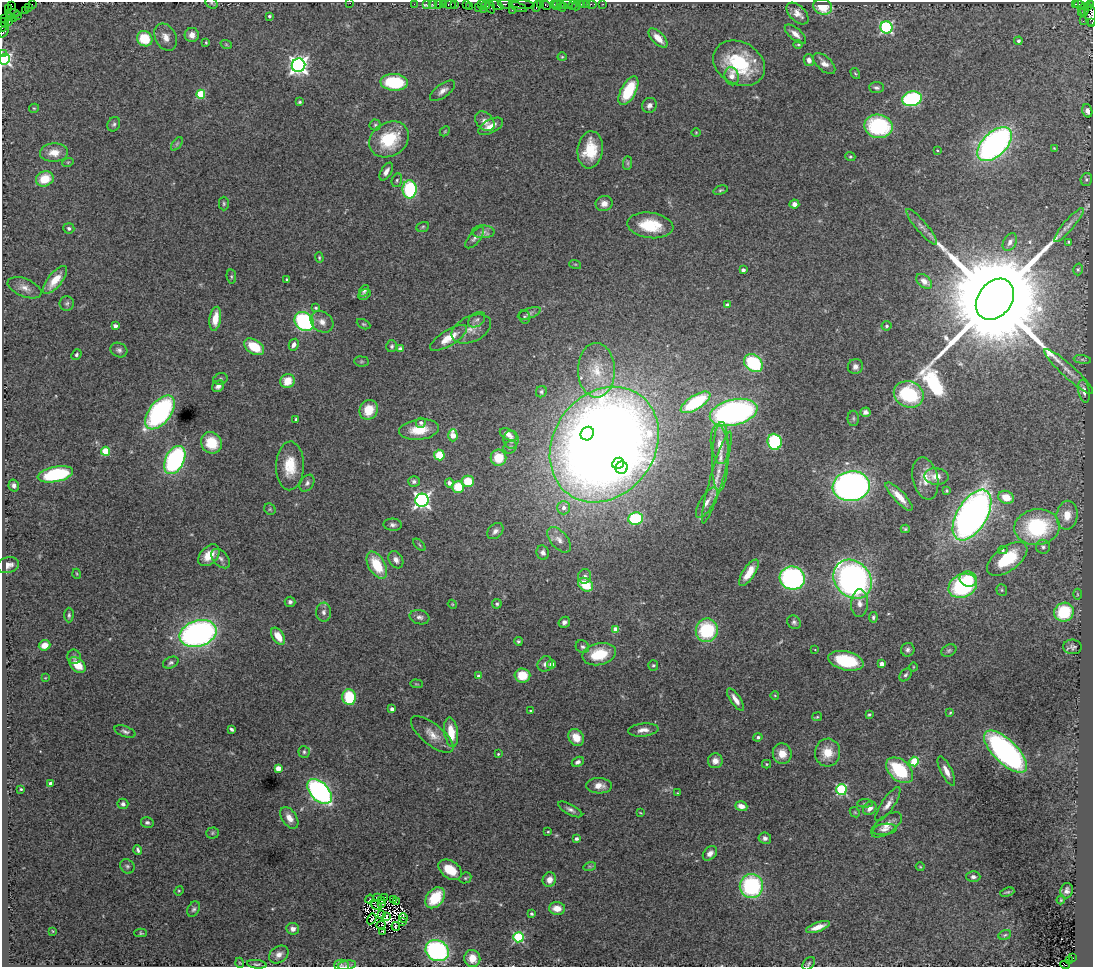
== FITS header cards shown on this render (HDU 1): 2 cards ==
NAXIS1  =                 1091
NAXIS2  =                  965

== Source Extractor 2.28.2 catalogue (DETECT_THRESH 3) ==
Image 1091 x 965 px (HDU 1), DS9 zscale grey, 1 PNG px = 1 image px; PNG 1095 x 969 px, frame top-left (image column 1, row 965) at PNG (2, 2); each listed source drawn as its Kron ellipse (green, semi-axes under 4 px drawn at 4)
Background 4.5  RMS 0.089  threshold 0.266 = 3 sigma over >= 5 px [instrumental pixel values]
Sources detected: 383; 5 with non-positive FLUX_AUTO (blend fragments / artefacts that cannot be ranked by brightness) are neither listed nor drawn; the other 378 listed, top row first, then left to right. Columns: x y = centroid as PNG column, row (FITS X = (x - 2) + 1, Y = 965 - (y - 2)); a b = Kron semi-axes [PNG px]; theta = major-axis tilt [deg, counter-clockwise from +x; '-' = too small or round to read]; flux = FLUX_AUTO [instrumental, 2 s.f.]
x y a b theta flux
211 3 6 5 - 7.8
350 3 2 2 - 8
32 4 2 2 - 78
414 4 2 2 - 52
426 4 3 3 - 130
432 4 3 3 - 73
439 4 4 3 - 460
443 4 3 2 - 200
450 4 6 3 0 270
455 4 3 3 - 230
466 4 3 2 - 130
505 4 7 3 -8 640
522 4 13 3 -5 390
540 4 3 2 - 150
554 4 3 3 - 210
561 4 3 2 - 110
566 4 6 3 10 260
581 4 3 3 - 190
586 4 2 2 - 44
592 4 5 2 - 99
603 4 2 2 - 29
1075 4 3 2 - 420
481 5 4 2 - 150
486 5 4 4 - 520
497 5 7 4 -28 560
546 5 5 3 - 340
557 5 5 3 - 260
573 5 5 3 - 62
1079 5 5 3 - 52
1091 5 3 3 - 140
12 6 3 2 - 66
469 6 3 2 - 91
537 6 6 3 76 350
576 6 5 2 - 63
28 7 2 2 - 26
491 7 6 3 -71 310
518 7 9 3 -20 530
562 7 4 2 - 140
823 7 9 7 -17 130
1087 7 4 3 - 230
478 8 2 2 - 77
8 9 2 2 - 24
483 9 2 2 - 140
25 10 2 2 - 77
512 10 4 2 - 90
1084 10 6 2 -75 130
1081 12 3 2 - 68
13 13 7 3 -5 240
798 14 13 7 -44 45
1090 15 10 5 -84 1400
17 16 3 2 - 130
269 16 3 3 - 11
9 17 4 3 - 200
5 19 3 2 - 84
14 19 3 2 - 250
1083 21 2 2 - 65
8 22 4 2 - 180
4 23 5 2 - 120
1092 23 3 2 - 110
2 27 4 2 - 110
886 27 6 6 - 920
4 32 6 3 52 420
795 34 13 6 -41 39
192 35 7 7 - 38
166 37 14 10 -61 56
658 38 12 6 -45 68
145 39 8 7 - 210
1018 41 4 4 - 14
206 42 3 2 - 6.1
226 44 6 3 -19 6.3
798 44 5 3 - 7
2 53 3 2 - 82
562 57 4 4 - 6.4
5 59 5 5 - 1200
809 60 6 5 - 26
739 63 27 21 -29 400
824 63 13 7 -42 41
298 65 7 6 - 3000
855 73 6 3 -57 6.8
732 76 9 7 -77 40
394 82 14 8 -4 360
876 88 7 5 -3 15
443 91 15 6 36 34
628 91 16 7 62 270
201 94 4 4 - 250
912 99 10 7 11 730
300 102 4 3 - 8.4
649 105 8 7 - 24
34 108 5 4 - 7
1087 111 7 5 -74 31
485 121 11 8 -46 40
114 124 7 6 - 14
375 125 5 5 - 11
491 126 14 6 29 61
878 126 14 11 -10 570
445 131 6 4 46 7
696 132 5 3 - 4.7
389 139 21 16 31 290
177 144 8 4 53 11
995 144 21 12 44 2300
1054 148 4 3 - 4.5
590 150 18 12 82 170
937 150 3 2 - 4.8
54 153 14 9 4 71
850 157 5 4 - 8
68 162 6 3 18 6.3
628 163 7 4 89 11
386 172 10 5 59 32
45 179 9 7 23 140
1086 179 6 5 - 10
397 180 7 5 76 11
410 189 9 7 89 450
721 190 7 4 16 9.6
224 203 7 5 -89 11
604 204 8 7 - 41
794 204 5 4 - 27
650 225 23 12 -7 210
1069 225 22 5 49 43
423 227 6 5 - 9.7
922 227 23 5 -50 34
69 228 5 5 - 14
483 232 11 6 -1 26
475 238 13 5 50 27
1010 242 9 6 60 26
1069 242 4 3 - 6.6
319 258 5 4 - 7.5
575 264 6 4 -17 6.7
1078 269 6 4 75 9.2
743 270 4 3 - 21
231 276 7 4 -84 9.4
55 280 17 7 51 110
287 280 3 3 - 12
924 281 9 6 -40 39
25 288 18 9 -22 51
364 291 6 4 58 15
364 295 7 4 37 10
995 299 22 17 53 220000
67 303 7 7 - 14
727 305 4 4 - 31
316 308 4 3 - 10
529 313 12 5 19 20
525 317 7 5 -73 11
215 319 12 5 81 99
477 320 9 6 38 19
304 321 10 8 -42 850
322 322 12 10 -36 50
363 324 7 4 -25 10
115 326 4 4 - 29
887 326 5 5 - 13
471 329 21 12 25 72
449 338 21 7 32 120
294 345 6 4 61 25
392 346 6 5 - 12
254 347 11 7 -33 190
400 349 4 4 - 30
119 350 9 7 -26 20
76 355 6 4 50 13
1082 360 9 4 -9 13
361 361 7 5 -5 9.9
753 363 10 8 -40 460
855 367 8 7 - 26
596 370 27 18 -89 180
1069 371 32 6 -42 64
220 379 7 5 16 12
288 381 7 7 - 120
218 386 6 5 - 26
1084 391 12 5 -80 32
541 392 6 5 - 11
909 394 15 13 -22 500
695 402 17 7 32 480
369 410 10 9 - 130
160 412 20 11 52 1200
734 412 24 13 13 1900
865 412 5 4 - 20
853 418 8 5 90 13
296 419 3 3 - 10
421 423 5 5 - 15
419 430 20 10 7 130
508 434 9 5 -28 30
587 434 7 6 - 470
453 435 6 4 -89 120
511 440 9 7 -90 27
774 442 8 7 - 520
211 443 11 10 - 170
604 445 61 50 54 14000
720 445 19 8 -83 76
510 447 7 6 - 13
106 451 4 4 - 210
439 455 5 5 - 160
720 457 35 8 88 110
498 458 8 8 - 150
175 460 15 9 63 1100
618 463 6 5 - 520
290 466 24 14 88 160
622 468 6 6 - 440
55 474 18 7 11 500
936 476 12 8 -5 66
717 478 48 6 74 99
925 478 21 12 -78 99
414 481 6 5 - 14
468 481 6 6 - 150
307 483 9 6 55 20
449 483 4 4 - 36
14 485 6 5 - 25
851 486 18 15 8 2700
458 487 6 6 - 150
947 491 4 3 - 7.2
899 496 18 6 -46 84
1006 497 8 6 -22 100
422 500 6 6 - 2100
707 502 17 6 58 48
564 508 7 6 - 36
270 509 6 5 - 9.2
972 515 28 15 59 3700
1067 515 14 10 82 91
635 518 7 6 - 430
393 525 9 6 -5 20
1037 527 23 18 6 610
905 529 4 3 - 8.5
495 531 9 6 45 28
559 540 15 8 -49 40
419 545 7 3 -46 8.2
1043 547 7 7 - 16
1003 550 4 4 - 9.4
543 553 7 6 - 20
209 555 12 8 46 94
221 559 11 7 -47 26
1007 559 23 12 36 320
396 560 9 7 -59 32
8 565 11 8 13 39
377 565 15 8 -60 220
749 573 15 6 56 100
77 574 5 3 - 5.5
585 576 7 6 - 19
792 578 12 11 - 1200
853 579 21 17 -49 2100
968 579 9 7 -19 110
585 585 8 6 -35 160
963 586 15 11 27 640
1002 590 6 5 - 9.7
1077 594 5 3 - 6.2
290 602 5 5 - 16
860 603 14 8 87 43
452 604 4 3 - 5.3
497 604 5 5 - 9.4
324 612 9 7 -89 25
1064 612 10 9 - 320
69 615 7 4 89 12
419 617 10 7 -15 24
873 617 5 4 - 12
564 622 6 5 - 23
794 622 7 6 - 16
616 630 4 4 - 95
707 630 12 11 - 390
198 633 19 13 17 2100
278 636 9 5 -57 84
518 641 4 4 - 9.1
45 645 6 5 - 60
582 647 7 6 - 17
1072 647 9 7 -5 19
815 650 3 2 - 3.5
908 650 7 6 - 19
949 650 8 5 26 12
599 654 17 10 12 220
74 657 7 6 - 15
846 661 18 9 -12 310
171 663 8 5 24 14
545 664 8 7 - 25
551 664 4 4 - 35
882 664 4 4 - 63
78 665 9 6 -44 99
653 665 5 5 - 9.7
913 667 4 3 - 4.4
905 675 7 5 49 14
478 676 4 3 - 12
522 676 8 7 - 140
45 678 4 3 - 4.6
416 684 6 2 -5 5
775 696 4 3 - 4.7
349 697 8 6 -81 240
735 699 13 5 -56 44
392 709 4 4 - 27
530 711 3 2 - 4.9
950 713 4 3 - 6.5
869 715 4 3 - 8.1
817 717 5 4 - 6.8
231 729 4 3 - 15
643 730 15 6 6 45
125 732 11 5 -20 18
451 732 15 7 -82 130
432 734 26 10 -39 77
576 737 9 7 -52 93
758 737 4 4 - 14
304 752 6 5 - 12
1006 752 27 12 -44 1600
828 753 14 12 84 110
498 754 4 4 - 6.6
782 754 10 9 - 80
715 761 7 7 - 43
578 762 6 4 29 21
914 762 5 4 - 280
766 764 4 4 - 7.4
278 768 4 4 - 82
900 770 15 10 -41 360
946 771 16 5 -64 48
51 784 4 3 - 41
599 786 13 7 -3 54
21 789 3 3 - 6.9
841 790 5 5 - 660
320 791 15 9 -47 1600
677 793 3 3 - 3.7
865 803 8 3 0 8.7
123 804 5 5 - 18
888 804 20 6 56 47
741 806 6 4 -20 51
870 808 7 6 - 36
570 809 13 5 -28 24
855 812 6 4 -44 7.4
640 813 4 2 - 5.1
289 818 12 7 -56 52
147 823 6 5 - 13
886 825 18 8 36 60
885 829 12 5 7 24
548 832 3 2 - 5.6
212 833 6 5 - 11
765 838 6 5 - 24
576 839 3 3 - 19
138 850 5 3 - 12
710 853 8 6 46 34
127 866 8 6 -45 15
590 866 6 4 17 9.4
920 867 4 4 - 5.7
450 870 13 8 -34 140
973 877 7 5 0 22
465 878 6 5 - 9.4
549 880 7 6 - 42
751 886 12 11 - 660
179 891 5 4 - 6.5
1067 891 8 6 80 23
1007 892 7 3 17 10
377 897 3 2 - 4.9
385 897 3 3 - 11
435 898 11 8 51 210
370 899 4 2 - 8.3
382 900 3 2 - 6.5
393 900 2 2 - 5.1
1061 900 4 3 - 6.8
396 902 2 2 - 7.7
381 904 2 2 - 6.4
376 905 6 2 -31 1.6
557 908 8 6 -3 75
194 909 8 5 62 15
532 914 4 3 - 10
381 915 4 2 - 2.5
387 917 3 2 - 11
403 918 5 4 - 7.9
372 919 6 2 58 11
403 922 3 3 - 5.1
381 925 4 2 - 9.5
396 926 4 2 - 9.8
818 927 12 4 20 65
293 929 6 6 - 30
53 931 4 3 - 5.5
383 931 3 2 - 9.4
141 933 6 4 -1 7.4
1005 935 6 4 22 9.6
518 937 5 5 - 580
437 951 12 10 -28 1100
279 954 10 8 36 36
472 958 8 8 - 73
1073 958 3 2 - 150
1069 961 4 2 - 150
240 963 5 3 - 5.1
257 964 9 3 -7 12
809 964 7 5 52 11
341 965 7 5 -1 11
347 965 9 4 10 14
1065 965 5 3 - 190
At the frame edge (FLAGS 8, measured only in part): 11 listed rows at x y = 211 3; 350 3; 1090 15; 1092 23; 2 27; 4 32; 2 53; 5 59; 341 965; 347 965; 1065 965
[5 non-positive-flux detections neither listed nor drawn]